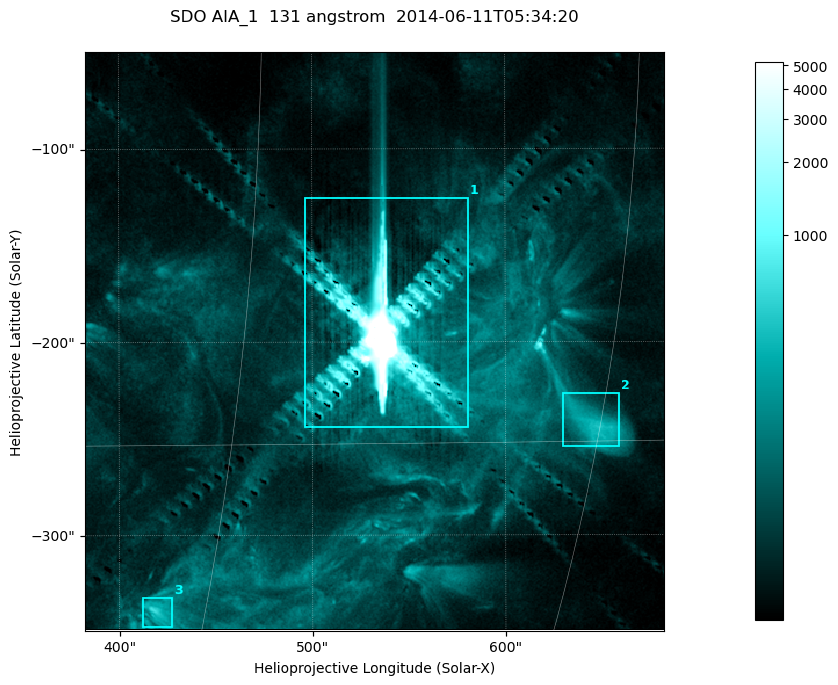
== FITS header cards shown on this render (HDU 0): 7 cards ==
TELESCOP= 'SDO     '           /
INSTRUME= 'AIA_1   '           /
WAVELNTH=                  131 /
WAVEUNIT= 'angstrom'           /
DATE-OBS= '2014-06-11T05:34:20.62' /
CTYPE1  = 'HPLN-TAN'           /
CTYPE2  = 'HPLT-TAN'           /

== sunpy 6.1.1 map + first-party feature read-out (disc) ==
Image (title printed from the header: SDO AIA_1  131 angstrom  2014-06-11T05:34:20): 499 x 499 px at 0.601 arcsec/px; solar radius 945 arcsec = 1573 px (partial field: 3.2% of the solar disc is inside the frame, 100% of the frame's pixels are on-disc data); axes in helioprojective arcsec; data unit not stated in the header (colour bar unlabelled)
Orientation: roll -0.139 deg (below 1 deg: not rotated)
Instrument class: DISC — disc imager (sunpy class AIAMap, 131 A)
Bright regions (active regions / flare kernels): reference = the on-disc median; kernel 5 px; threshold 5 sigma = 173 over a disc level ~40.9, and >= 1.15x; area >= 249 px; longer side >= 6 px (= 3.6 arcsec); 3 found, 3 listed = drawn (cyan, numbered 1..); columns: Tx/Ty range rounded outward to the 2 arcsec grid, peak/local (2 s.f.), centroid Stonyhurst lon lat
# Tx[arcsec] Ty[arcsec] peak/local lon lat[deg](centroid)
1 496..582 -246..-124 6343 +35 -12
2 630..660 -254..-226 10 +45 -15
3 412..428 -348..-332 13 +28 -21